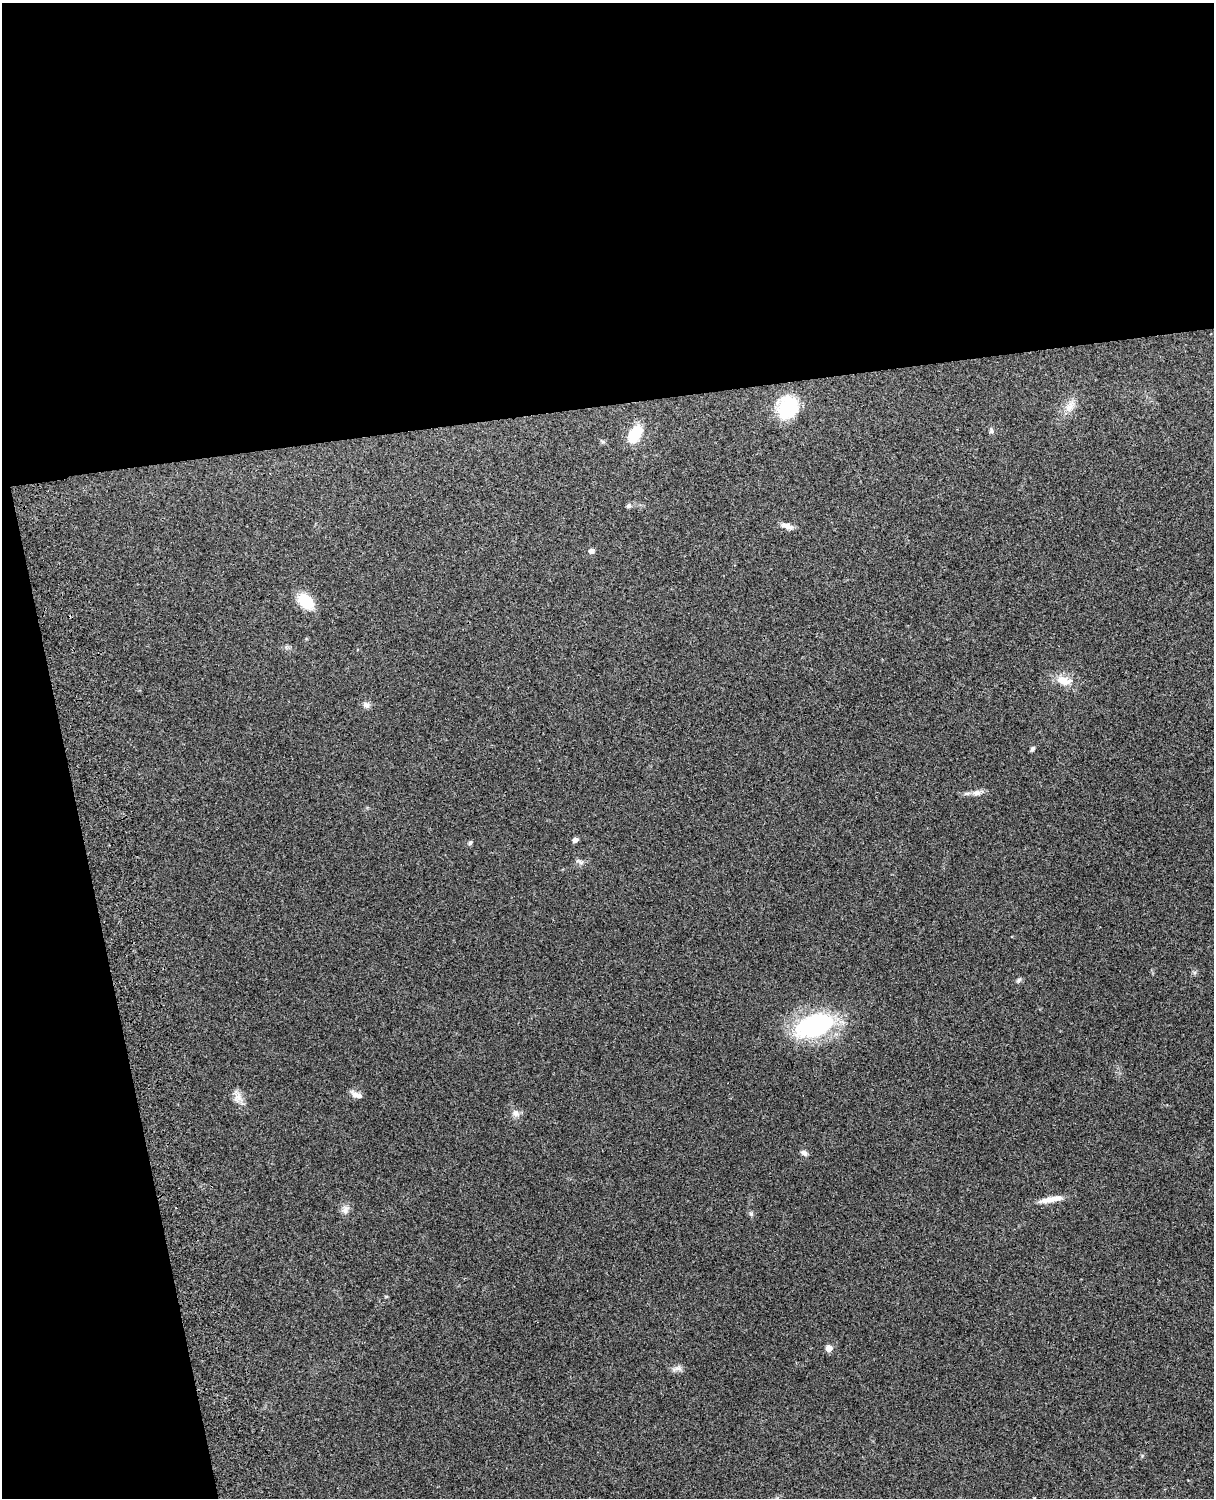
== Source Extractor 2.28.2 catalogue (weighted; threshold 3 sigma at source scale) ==
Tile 1 of 4 x 3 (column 1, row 1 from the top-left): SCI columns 119-1330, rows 3154-4649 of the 5088 x 4925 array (HDU 1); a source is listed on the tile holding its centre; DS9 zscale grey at full resolution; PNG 1216 x 1500 px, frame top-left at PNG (2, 3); no overlay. Shown black and unused: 33% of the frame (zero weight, under 3 of 4 exposures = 6% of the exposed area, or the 3 px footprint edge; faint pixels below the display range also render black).
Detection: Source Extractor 2.28.2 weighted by HDU 2 'WHT'; one run over the whole footprint, this tile lists its part. Background 0.279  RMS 0.0092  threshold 0.0413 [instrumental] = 3 sigma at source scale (4.5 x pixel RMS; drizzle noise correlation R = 1.50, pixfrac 1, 0.05/0.05 arcsec/px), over >= 5 px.
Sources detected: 27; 1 inside a brighter listed object's ellipse — not listed separately; the other 26 listed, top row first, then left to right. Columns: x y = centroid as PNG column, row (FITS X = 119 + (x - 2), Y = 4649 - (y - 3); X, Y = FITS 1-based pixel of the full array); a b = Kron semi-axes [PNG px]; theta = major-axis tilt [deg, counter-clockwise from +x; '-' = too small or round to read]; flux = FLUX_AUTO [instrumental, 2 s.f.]
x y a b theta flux
1070 406 18 10 56 9.2
788 407 26 21 63 44
991 431 8 5 87 2.1
635 434 20 12 59 26
629 506 6 6 - 2.1
787 526 16 7 -20 5.4
591 551 5 5 - 4.4
305 601 17 11 -45 30
1064 681 24 11 -12 13
366 705 9 8 - 3.6
1033 749 6 5 - 1.8
976 793 13 7 9 5.2
575 840 5 4 - 4.3
470 843 5 4 - 2.2
580 862 15 4 -29 2.4
1019 980 8 5 46 1.7
815 1026 42 23 20 110
354 1095 11 8 -39 4.5
238 1098 14 11 87 7.3
516 1113 11 9 -25 4.7
804 1153 11 6 -30 2.8
1051 1199 31 7 11 11
345 1210 12 8 69 4.8
751 1214 7 5 71 1.7
829 1348 6 5 - 8
677 1368 15 6 13 4